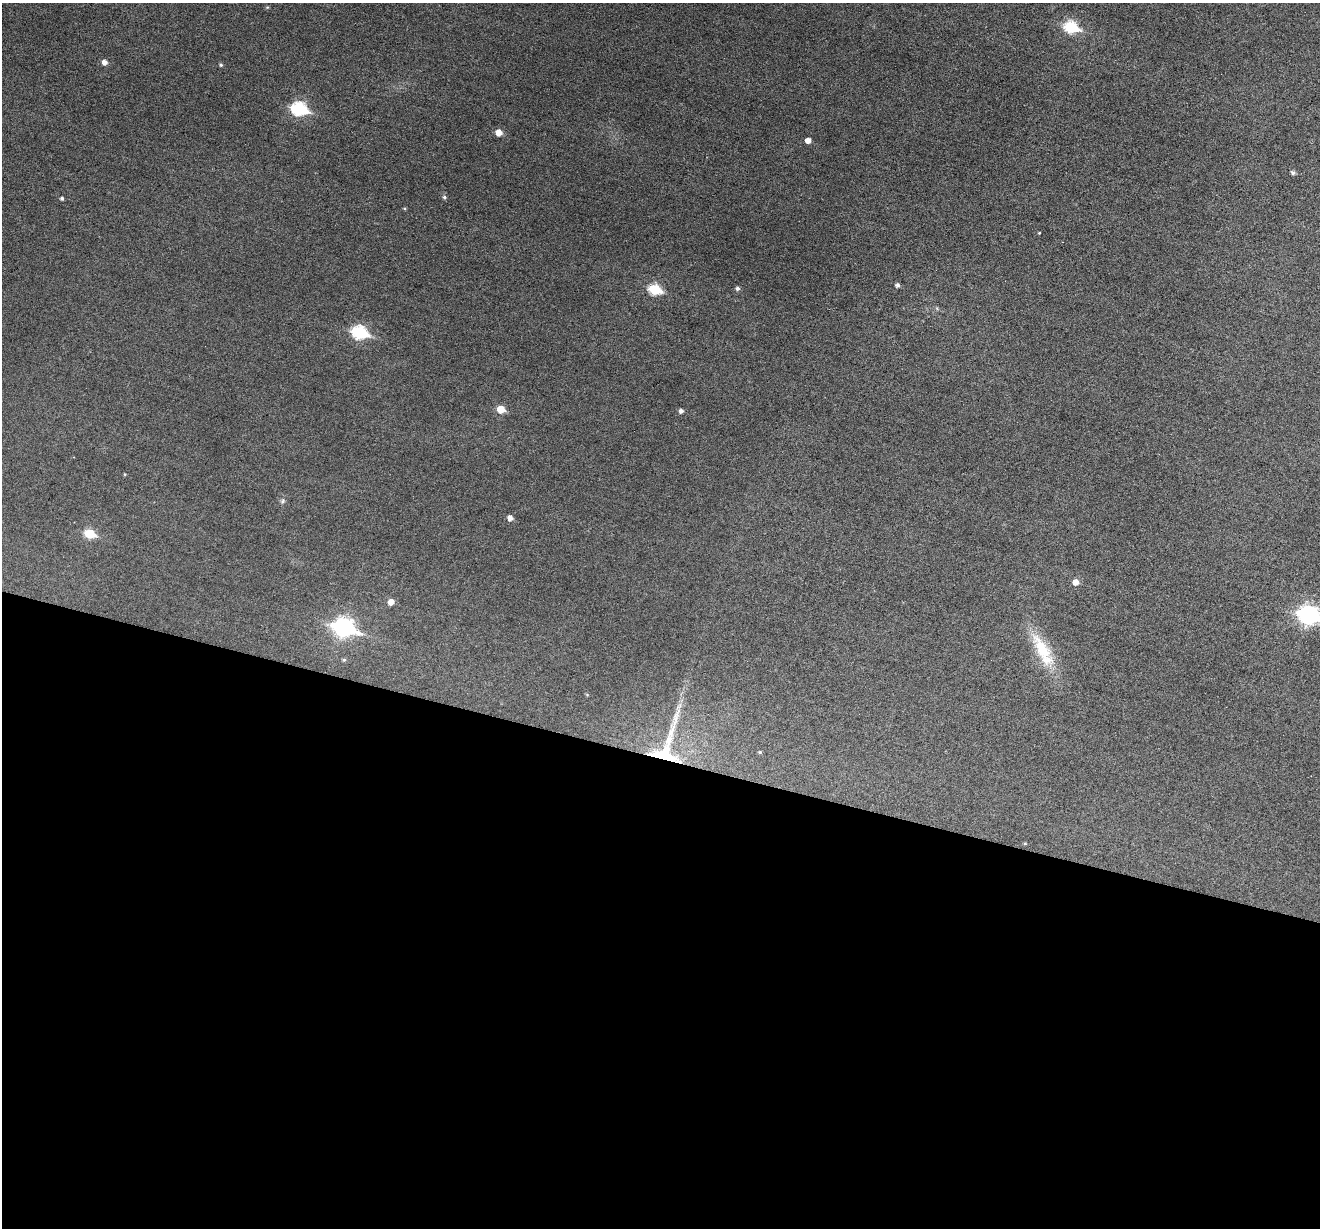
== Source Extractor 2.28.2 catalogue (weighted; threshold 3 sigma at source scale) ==
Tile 14 of 4 x 4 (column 2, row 4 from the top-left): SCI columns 1322-2639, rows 256-1481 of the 5274 x 5288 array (HDU 1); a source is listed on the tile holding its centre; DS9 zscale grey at full resolution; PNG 1322 x 1230 px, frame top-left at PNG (2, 3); no overlay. Shown black and unused: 38% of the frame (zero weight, under 3 of 6 exposures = <1% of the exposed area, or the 3 px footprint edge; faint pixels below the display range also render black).
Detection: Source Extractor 2.28.2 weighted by HDU 2 'WHT'; one run over the whole footprint, this tile lists its part. Background 0.0427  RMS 0.0053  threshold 0.0218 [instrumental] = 3 sigma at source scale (4.09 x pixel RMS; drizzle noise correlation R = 1.36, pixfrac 0.8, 0.05/0.05 arcsec/px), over >= 5 px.
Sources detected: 29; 1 long thin detection or spike segment (spike, bleed or trail) — not listed; the other 28 listed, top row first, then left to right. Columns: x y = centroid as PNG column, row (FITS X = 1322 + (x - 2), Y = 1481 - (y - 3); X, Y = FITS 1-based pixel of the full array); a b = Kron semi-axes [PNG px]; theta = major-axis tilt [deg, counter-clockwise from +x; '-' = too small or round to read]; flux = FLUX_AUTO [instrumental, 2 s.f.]
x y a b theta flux
1071 27 8 6 -17 46
105 62 6 5 - 2.6
221 65 5 4 - 0.8
299 109 8 7 - 67
499 132 5 5 - 5.5
808 140 5 4 - 3.5
1293 173 5 4 - 1.4
444 197 5 5 - 0.95
62 198 4 4 - 0.94
1039 233 3 2 - 0.41
897 285 4 4 - 1.4
737 288 5 5 - 1.3
655 289 7 6 - 32
360 332 8 6 -17 63
501 409 5 5 - 10
681 411 5 4 - 1.8
283 501 7 5 69 1.1
510 518 5 5 - 2.7
90 534 6 5 - 22
1075 582 6 6 - 3.7
391 602 5 5 - 3.6
1309 615 10 7 -17 200
344 627 10 8 -18 190
1042 650 48 16 -60 22
344 660 5 4 - 0.73
760 752 5 4 - 0.68
664 753 36 32 -3 34
1025 844 5 3 - 0.51
Overlapping masked pixels (flux is a lower limit): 1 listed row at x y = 664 753
Isophote crosses this tile's border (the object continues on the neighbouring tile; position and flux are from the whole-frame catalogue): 1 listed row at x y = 1309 615